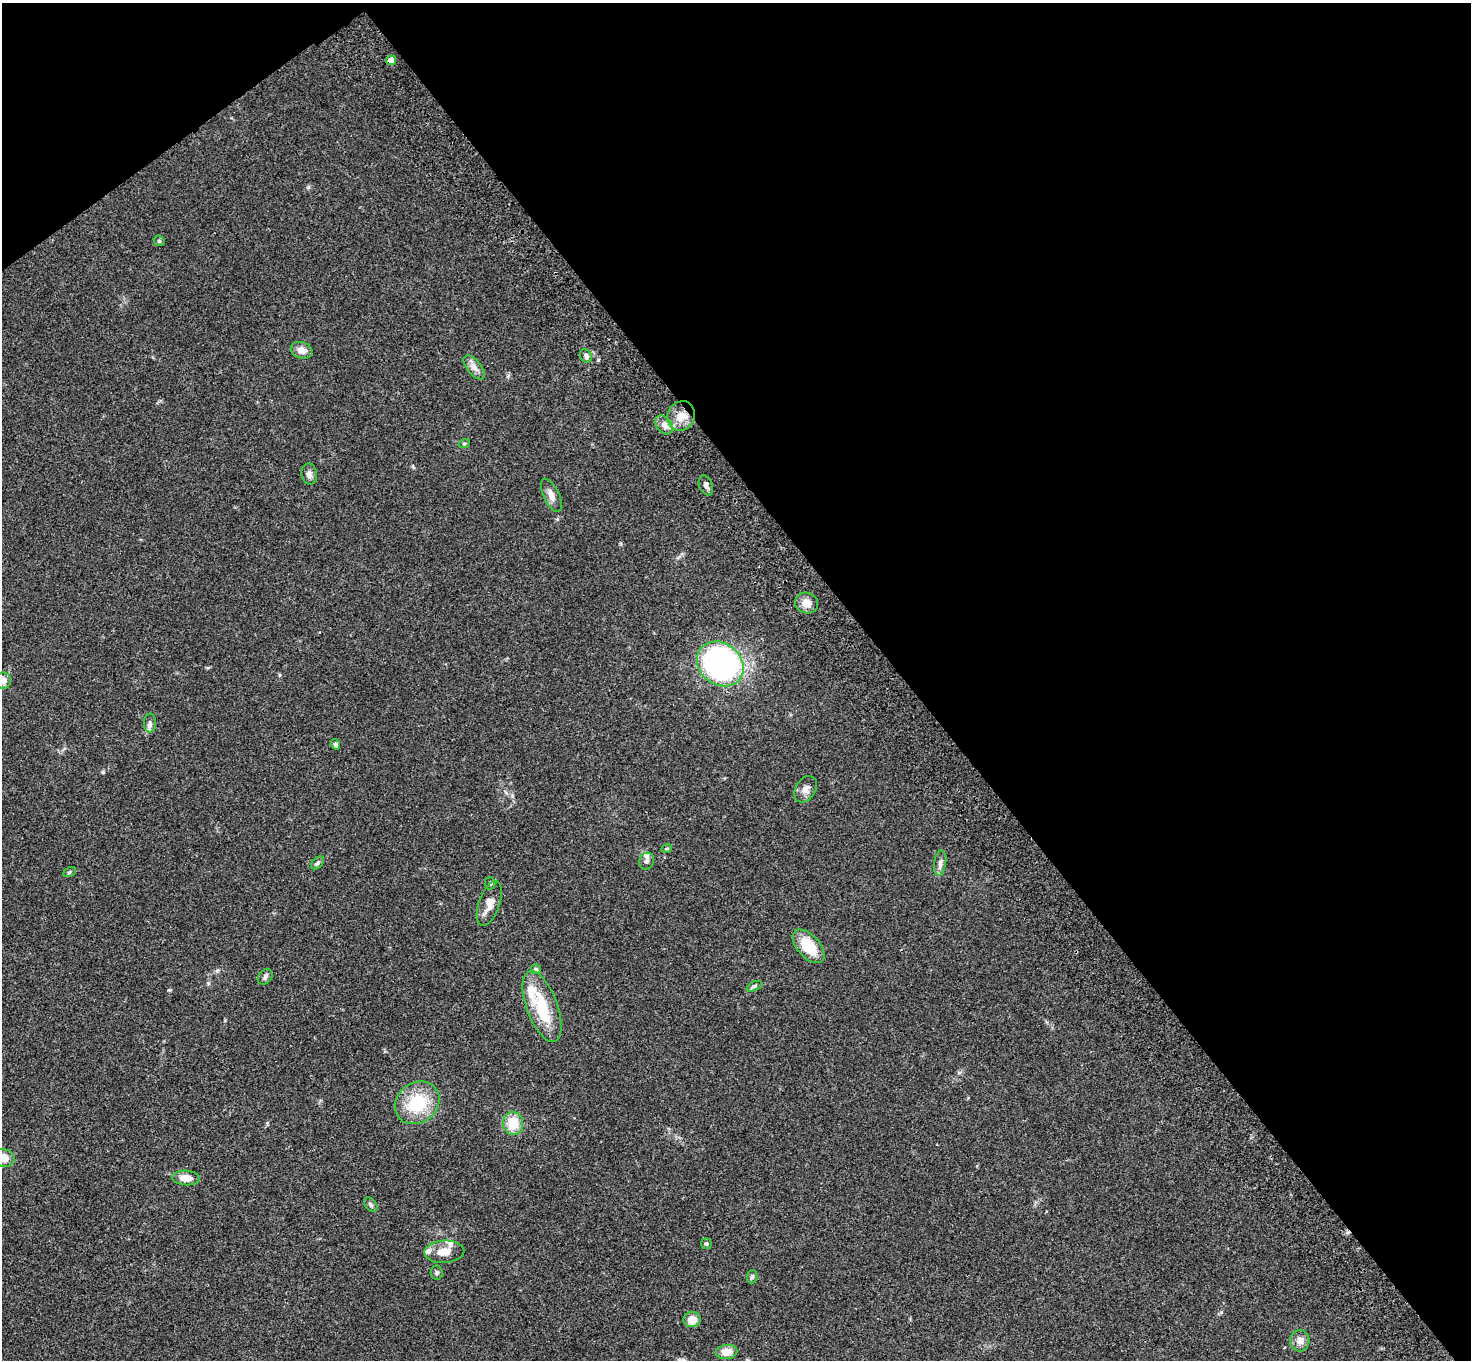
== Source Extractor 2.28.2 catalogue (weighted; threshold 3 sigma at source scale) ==
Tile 3 of 4 x 4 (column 3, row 1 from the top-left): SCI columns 3042-4510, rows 4450-5807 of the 6081 x 6045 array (HDU 1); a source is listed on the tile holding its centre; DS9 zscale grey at full resolution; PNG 1473 x 1362 px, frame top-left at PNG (2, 3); each listed source drawn as its Kron ellipse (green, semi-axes under 4 px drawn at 4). Shown black and unused: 41% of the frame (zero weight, under 3 of 4 exposures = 6% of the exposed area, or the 3 px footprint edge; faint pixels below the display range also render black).
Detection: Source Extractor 2.28.2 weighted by HDU 2 'WHT'; one run over the whole footprint, this tile lists its part. Background 0.0477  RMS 0.0052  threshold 0.0235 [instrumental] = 3 sigma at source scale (4.5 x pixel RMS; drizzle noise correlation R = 1.50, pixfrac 1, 0.05/0.05 arcsec/px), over >= 5 px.
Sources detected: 46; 1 inside a brighter object's white glare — neither listed nor drawn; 4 inside a brighter listed object's ellipse — not listed separately; the other 41 listed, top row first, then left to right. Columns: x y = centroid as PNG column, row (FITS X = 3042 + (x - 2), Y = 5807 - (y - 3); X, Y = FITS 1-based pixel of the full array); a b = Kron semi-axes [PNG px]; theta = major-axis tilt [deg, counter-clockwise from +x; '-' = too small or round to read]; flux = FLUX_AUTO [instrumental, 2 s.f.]
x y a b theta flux
391 60 5 4 - 6.9
159 241 6 5 - 0.8
302 350 11 8 -17 3.8
586 356 7 5 -60 1.6
474 367 14 7 -51 3
681 416 15 13 61 6.9
664 425 10 7 -51 2.8
464 444 6 4 17 0.73
309 474 10 8 -80 2.2
706 485 10 6 -69 1.9
551 495 18 8 -65 3.3
806 603 12 10 -19 4.5
720 664 25 20 -39 140
3 681 8 7 - 3.8
150 723 9 6 -90 1.7
336 744 5 4 - 1.2
806 789 14 10 58 3.6
667 848 5 3 - 0.54
647 861 9 7 72 2
317 863 7 5 42 1.1
940 863 13 6 82 2.1
69 872 7 4 29 0.77
490 883 6 5 - 0.84
489 904 23 10 70 6.1
809 946 20 11 -48 14
536 969 5 4 - 1.4
265 977 8 6 50 1.5
754 986 8 4 25 0.98
542 1006 37 15 -70 22
417 1103 23 20 36 23
513 1123 11 10 - 11
3 1158 11 9 -17 5.8
186 1178 14 7 -3 6.5
371 1204 8 5 -52 1.2
706 1244 5 5 - 0.81
444 1252 20 11 3 6.2
437 1273 7 6 - 0.9
752 1277 6 5 - 0.96
692 1320 8 7 - 5.9
1300 1341 11 9 87 3.4
727 1352 11 7 6 6.3
Overlapping masked pixels (flux is a lower limit): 1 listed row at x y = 391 60
Isophote crosses this tile's border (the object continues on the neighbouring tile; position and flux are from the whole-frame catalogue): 2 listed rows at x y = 3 681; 3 1158